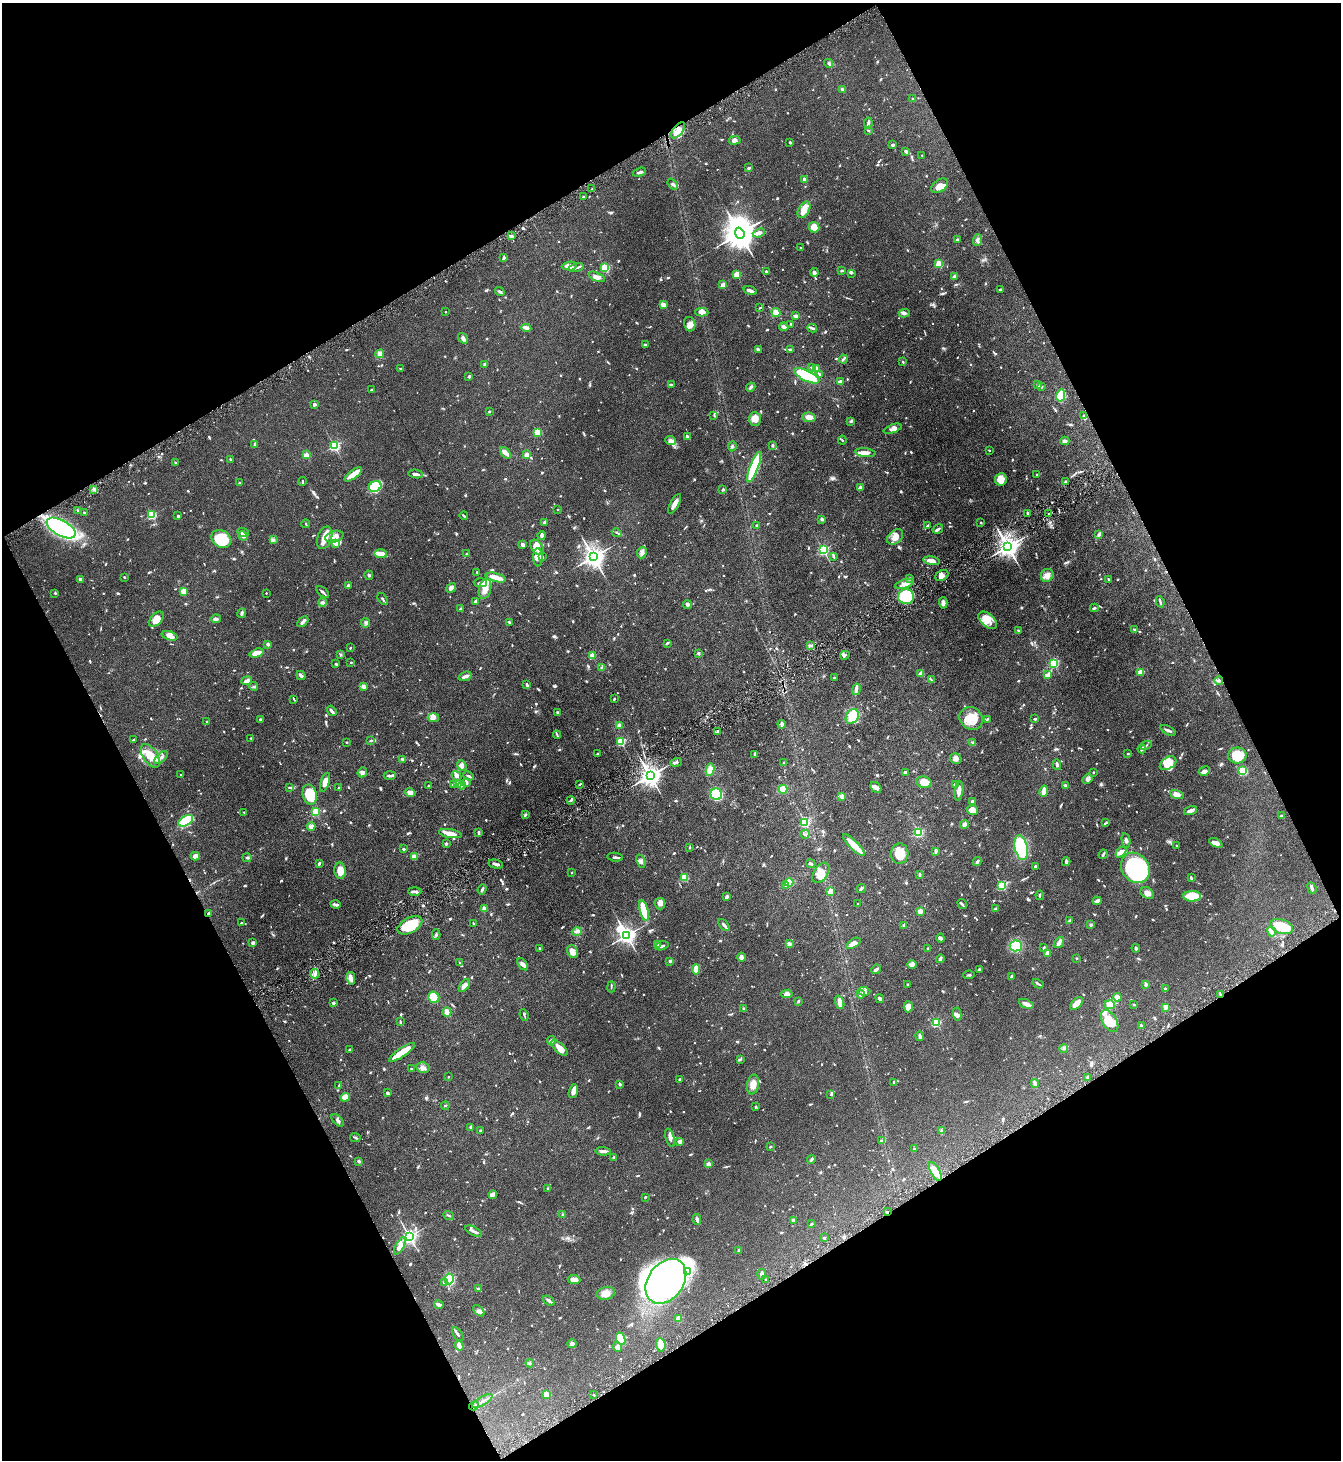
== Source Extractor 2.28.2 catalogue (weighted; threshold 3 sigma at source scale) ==
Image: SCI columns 155-5510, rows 1-5830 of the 5801 x 5832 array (HDU 1 of 3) = the unmasked area's bounding box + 8 px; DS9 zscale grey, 4 x 4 block average (1 PNG px = mean of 4 x 4 image px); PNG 1343 x 1462 px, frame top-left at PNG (2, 3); each listed source drawn as its Kron ellipse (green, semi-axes under 4 px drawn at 4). Shown black and unused: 47% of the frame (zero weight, under 4 of 8 exposures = <1% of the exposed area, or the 3 px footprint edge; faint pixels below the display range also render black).
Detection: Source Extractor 2.28.2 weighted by HDU 2 'WHT'. Background 0.082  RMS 0.0034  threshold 0.0137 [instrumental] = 3 sigma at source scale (4.09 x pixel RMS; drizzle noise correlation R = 1.36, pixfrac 0.8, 0.05/0.05 arcsec/px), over >= 5 px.
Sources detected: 1356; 3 too faint to see at this stretch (4 x 4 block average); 9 inside a brighter object's white glare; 2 cosmic-ray / hot-pixel residue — neither listed nor drawn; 27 coinciding with a brighter row at this scale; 86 inside a brighter listed object's ellipse — not listed separately; of the other 1229, all 500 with FLUX_AUTO >= 1.86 (the completeness limit of this list) listed and drawn (729 fainter detections not listed), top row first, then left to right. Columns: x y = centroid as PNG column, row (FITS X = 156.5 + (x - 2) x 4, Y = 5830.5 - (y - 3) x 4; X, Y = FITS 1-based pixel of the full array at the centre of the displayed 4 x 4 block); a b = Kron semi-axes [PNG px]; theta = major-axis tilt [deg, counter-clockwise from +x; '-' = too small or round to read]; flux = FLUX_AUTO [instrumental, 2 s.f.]
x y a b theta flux
829 63 5 2 - 2.7
842 89 3 2 - 4
912 98 2 2 - 3.6
868 123 5 2 - 4.6
678 130 9 5 52 18
868 131 3 2 - 2.6
735 140 6 4 8 6.7
790 142 2 2 - 3.4
893 145 2 2 - 6
906 151 4 3 - 3.9
922 155 2 2 - 2.2
749 168 3 2 - 2.5
640 172 7 2 21 5.2
805 180 4 3 - 10
673 184 6 3 -52 3.5
940 186 9 6 38 17
592 189 2 2 - 3.8
583 197 2 2 - 2.4
804 210 9 5 59 15
814 227 5 5 - 25
740 233 6 4 -69 4800
759 233 6 3 22 10
512 236 3 2 - 3.2
957 240 2 2 - 9.4
977 240 6 3 71 6.2
801 247 2 2 - 4.4
504 258 3 2 - 5.2
939 264 2 2 - 98
569 266 8 3 4 14
576 268 7 2 13 4.9
605 268 2 2 - 160
842 270 2 2 - 2.4
766 271 2 2 - 2.9
814 272 4 3 - 6
851 273 3 2 - 2.2
737 274 2 2 - 78
597 277 9 3 -22 7.1
954 277 2 2 - 7.9
723 285 2 2 - 28
1000 289 4 2 - 2.5
500 291 5 3 - 3.3
750 291 7 2 -17 8.2
663 305 3 3 - 8.1
760 308 2 2 - 2.1
446 312 2 2 - 2.2
702 312 6 3 -3 11
776 312 5 3 - 12
904 313 5 3 - 4.3
796 316 4 2 - 6.5
690 324 7 5 -74 10
791 324 3 2 - 3
784 327 4 3 - 5.3
526 328 5 4 - 5.5
812 328 5 3 - 3.1
463 338 6 3 -53 6.7
645 344 3 2 - 2.6
758 350 4 2 - 3.2
791 350 3 2 - 3.9
380 354 4 4 - 9.5
843 359 4 2 - 2.7
903 362 2 2 - 2.5
485 364 2 2 - 12
812 368 3 2 - 2
817 368 3 2 - 10
401 369 4 2 - 1.9
819 374 4 2 - 2.5
469 376 3 2 - 4.5
807 376 14 5 -26 92
840 381 3 3 - 2.6
671 385 4 2 - 3.8
1038 385 2 2 - 4.2
1041 386 2 2 - 2.7
751 387 5 2 - 2.8
372 390 3 2 - 3
1061 396 6 3 76 55
314 405 4 2 - 3.6
489 411 2 2 - 7.1
714 415 4 2 - 1.9
1084 416 2 2 - 2.9
809 417 6 4 -9 8.9
755 419 7 6 - 19
851 421 4 3 - 2.7
893 429 9 4 20 8.4
537 432 2 2 - 110
687 436 3 2 - 4.7
671 440 5 4 - 5.7
842 440 4 2 - 1.9
1065 441 4 3 - 7.9
255 444 3 2 - 5.8
773 445 3 2 - 2.5
334 446 2 2 - 260
732 446 5 2 - 2.5
989 450 2 2 - 1.9
505 453 7 3 -47 7.6
865 453 10 3 -6 11
306 455 2 2 - 41
527 455 2 2 - 37
230 459 3 2 - 2.5
175 463 3 2 - 1.9
754 467 16 4 70 150
353 474 10 3 37 28
416 474 7 2 -7 8.1
1037 474 2 2 - 4.4
1001 479 6 6 - 22
302 481 4 2 - 2
1065 482 4 2 - 2.3
240 483 3 2 - 2.3
375 487 6 5 - 59
861 487 4 2 - 2.7
94 489 4 2 - 2.9
723 489 2 2 - 2.7
675 504 11 3 61 16
77 510 2 2 - 2
558 510 2 2 - 3.4
84 512 3 2 - 2.7
1028 513 4 2 - 2.5
1049 513 2 2 - 2.1
152 515 2 2 - 160
178 516 2 2 - 8.3
464 516 4 2 - 1.9
822 519 3 2 - 4.9
544 522 4 2 - 2.1
981 523 2 2 - 4.7
306 524 4 2 - 2
757 525 2 2 - 3.1
927 526 4 2 - 2.3
61 528 16 8 -29 280
938 529 6 2 33 3.5
243 532 6 3 -21 5
617 533 5 2 - 2.2
1098 535 4 2 - 3.5
243 536 5 3 - 6.1
542 536 4 3 - 6.4
334 537 9 5 16 15
895 537 9 6 41 15
325 538 11 7 71 22
221 539 10 8 -29 58
273 540 4 3 - 2.9
336 543 2 2 - 46
523 545 3 3 - 5.9
537 547 8 5 -53 17
1008 547 3 3 - 1700
823 550 2 2 - 290
642 553 6 5 - 6
380 554 6 3 -1 17
467 554 4 2 - 2.7
542 556 4 2 - 3
833 556 3 2 - 5.1
538 557 9 4 -89 12
593 557 4 3 - 1600
931 561 8 3 -8 14
477 572 2 2 - 2.4
369 575 4 2 - 2.5
942 575 7 5 25 8.2
1047 575 7 6 - 11
124 577 2 2 - 2
496 577 10 3 -15 20
80 579 3 2 - 4.4
909 579 3 2 - 2.5
1109 579 3 2 - 2.9
480 583 6 4 -2 6.5
905 584 10 4 17 11
348 585 4 2 - 2.2
451 588 5 4 - 7.3
485 589 10 6 77 19
183 591 4 3 - 18
323 592 7 2 -42 4.2
55 593 2 2 - 2.6
266 593 2 2 - 3.2
906 597 8 7 - 85
383 599 7 2 -55 3
475 601 3 2 - 3
323 602 4 3 - 3.7
1160 602 5 2 - 3.1
943 603 5 3 - 7.1
687 605 4 3 - 4.9
1094 608 4 2 - 2.9
460 609 2 2 - 2.2
242 613 5 2 - 2.4
156 619 9 5 48 22
216 619 5 3 - 4.7
988 620 11 6 -41 17
303 622 6 2 45 6.2
509 622 3 2 - 2.9
366 623 4 2 - 2.1
1019 630 2 2 - 3.3
1135 630 3 3 - 2
170 636 8 4 -16 8.9
667 643 4 2 - 3.1
268 644 2 2 - 4.7
811 646 3 2 - 2.3
350 648 2 2 - 2.4
257 653 7 4 17 17
698 653 2 2 - 10
340 654 2 2 - 2.1
592 655 2 2 - 32
845 655 5 2 - 2.6
351 662 2 2 - 3.4
1054 663 2 2 - 190
336 664 2 2 - 6.7
601 667 3 2 - 2.2
1141 672 2 2 - 58
921 673 2 2 - 25
301 675 5 3 - 5.6
1047 675 4 2 - 26
465 676 7 2 20 10
834 677 2 2 - 3.1
931 680 4 2 - 2.1
1219 680 4 2 - 2.9
247 681 5 3 - 8.9
527 684 3 2 - 3.7
254 686 4 2 - 3.2
363 686 4 3 - 7.7
856 689 5 3 - 4.5
294 699 3 2 - 1.9
614 699 3 2 - 2.1
332 711 5 2 - 6.1
558 712 3 2 - 2
852 717 8 6 61 57
433 718 6 3 -4 9.7
971 718 12 11 - 37
260 719 3 2 - 3.4
987 719 4 2 - 1.9
1035 719 2 2 - 3.6
207 721 2 2 - 4.7
782 724 4 3 - 4.8
620 725 4 3 - 7.3
1168 730 8 2 -25 5.6
718 731 3 2 - 2.4
557 735 4 2 - 2.2
251 738 2 2 - 2.1
134 740 3 2 - 2
371 741 3 2 - 2.9
621 741 2 2 - 150
347 742 2 2 - 2.6
973 743 4 2 - 3.9
1146 745 6 2 27 3
1142 749 4 2 - 5.2
598 754 3 2 - 2.1
755 754 3 2 - 2.4
1128 754 2 2 - 4
1237 755 9 8 - 41
150 756 13 7 -56 36
161 758 8 2 40 5.5
956 759 6 5 - 7.7
403 760 4 2 - 2.7
676 762 6 2 17 3.7
784 762 2 2 - 4.1
1168 763 9 6 32 40
462 765 5 4 - 7.6
1057 765 5 2 - 3.8
710 770 6 3 80 21
1204 771 6 3 28 6.4
1243 771 4 3 - 33
362 772 5 4 - 7.8
905 772 2 2 - 3.1
1093 772 2 2 - 2.6
181 775 2 2 - 3.3
390 776 6 2 4 4.8
456 776 5 4 - 7.1
469 776 5 2 - 3.9
650 776 3 3 - 1600
1087 779 5 4 - 4.9
325 782 10 4 72 14
466 782 3 2 - 12
924 782 8 5 -10 21
457 783 4 3 - 5.3
579 784 3 2 - 1.9
453 785 3 2 - 4
462 785 4 3 - 9
955 785 3 2 - 4.4
429 786 2 2 - 3.5
1066 786 3 2 - 6.3
290 787 3 2 - 2.6
876 787 6 4 -46 6.8
339 788 3 2 - 2
783 789 4 4 - 19
959 791 10 3 83 12
1044 791 6 3 79 22
410 793 5 4 - 8.5
716 794 6 5 - 150
1177 794 7 4 -19 10
310 795 10 7 -76 55
842 796 2 2 - 42
571 800 4 2 - 2.7
972 801 2 2 - 3.3
972 810 6 4 -17 18
1191 810 7 3 21 8.3
244 812 2 2 - 2
315 812 2 2 - 130
525 814 4 2 - 2.2
1281 816 2 2 - 8.8
186 821 8 4 31 59
805 822 2 2 - 230
1106 822 4 2 - 2.1
964 824 4 3 - 5.1
311 826 4 3 - 3.9
479 832 3 2 - 4.9
918 832 2 2 - 210
450 834 11 3 -10 19
805 834 4 2 - 2.4
1126 840 7 3 -80 4.3
1216 843 7 3 -26 12
446 844 3 2 - 4.1
854 845 15 3 -45 47
1177 846 3 2 - 1.9
690 847 2 2 - 2.9
1021 848 12 6 -77 130
403 849 2 2 - 3.2
935 851 3 2 - 2.6
1121 852 6 4 48 10
900 854 10 9 - 33
1103 854 5 2 - 2.7
195 856 4 3 - 14
414 856 4 3 - 11
615 857 8 2 -7 4.1
247 858 4 2 - 2.1
641 861 7 3 -69 4.4
977 862 4 2 - 4.5
1066 862 4 3 - 3.4
319 863 4 2 - 3
496 864 7 2 -13 6.8
811 864 5 2 - 4.7
1035 866 3 2 - 3.1
1135 868 16 13 -52 270
340 871 8 5 -84 19
572 872 2 2 - 1.9
821 873 11 7 56 22
920 875 3 2 - 3.4
684 877 2 2 - 100
1191 878 4 2 - 3
789 882 4 4 - 33
786 885 4 3 - 3
1002 886 2 2 - 180
861 888 5 2 - 3.5
1312 888 6 2 -69 5.7
482 889 5 3 - 3.4
415 891 6 2 -2 4.4
830 892 4 3 - 23
1147 893 7 5 -37 11
1040 895 5 2 - 1.9
1192 896 9 5 2 49
727 897 4 3 - 3.5
1097 901 4 4 - 4.2
335 904 5 2 - 6.8
660 904 6 5 - 9.6
858 904 2 2 - 2.6
962 904 5 2 - 2.7
484 909 3 2 - 12
995 909 3 2 - 2.2
644 910 11 4 -74 61
920 911 2 2 - 43
209 913 4 2 - 4.4
1069 921 3 2 - 2.8
242 923 2 2 - 2.5
473 923 3 2 - 2.1
410 925 13 7 29 74
724 925 7 2 -49 5.8
904 925 2 2 - 6
1091 925 3 3 - 2.7
1282 927 12 7 -18 52
1272 931 5 3 - 4.7
577 932 5 3 - 4
436 935 5 2 - 2.7
627 935 3 3 - 920
940 938 4 3 - 4.5
253 943 3 3 - 2.7
854 943 8 4 31 8
1059 943 6 4 53 6.9
657 944 3 3 - 7.5
789 944 2 2 - 13
662 946 7 2 16 4.4
1016 946 6 5 - 53
539 948 3 2 - 2.3
928 948 2 2 - 4.2
1044 948 3 2 - 2.5
1136 948 4 2 - 3.6
572 952 7 5 -62 12
1047 953 3 2 - 10
742 957 5 3 - 7.8
1077 958 2 2 - 2.1
940 959 4 2 - 5.7
670 961 2 2 - 9.1
460 963 4 2 - 2.3
523 964 7 4 -53 6
912 964 5 4 - 7.4
696 969 5 3 - 19
876 969 5 2 - 4.1
979 969 2 2 - 3.4
315 974 5 3 - 6.4
969 975 5 2 - 2.4
1012 976 4 2 - 3.4
351 978 6 4 -78 7.3
1038 984 6 2 -29 2.3
908 985 2 2 - 3.3
1146 985 3 3 - 3.3
464 986 7 3 54 9.7
611 987 5 2 - 1.9
1165 989 3 3 - 2.5
864 991 6 4 -6 7.1
787 994 6 4 7 6.3
861 994 4 2 - 7.5
1220 994 3 2 - 1.9
434 997 6 5 - 76
1117 997 4 3 - 12
880 999 4 2 - 5.6
799 1001 3 2 - 2.2
840 1002 7 3 -70 12
333 1003 3 2 - 4
1026 1004 8 3 -22 12
1077 1004 8 4 47 18
1134 1004 2 2 - 2.9
1110 1005 5 4 - 18
908 1007 6 4 -86 12
1166 1007 3 3 - 8.9
744 1008 3 2 - 3.8
447 1012 5 2 - 19
957 1014 6 4 -81 5
524 1015 6 2 -68 2
1110 1021 12 7 -59 44
400 1022 4 2 - 2
936 1022 2 2 - 160
1141 1026 4 2 - 3.3
920 1036 4 2 - 6.5
551 1041 5 3 - 6.8
559 1048 10 4 -42 17
1064 1049 4 2 - 2.8
349 1050 2 2 - 2
402 1052 15 3 34 49
740 1059 4 2 - 2.3
423 1068 6 5 - 7.4
411 1069 2 2 - 2.9
448 1077 2 2 - 3.3
1087 1077 3 2 - 2
680 1079 3 2 - 3.3
894 1082 3 2 - 2.4
620 1084 2 2 - 4.4
753 1084 10 6 78 18
1035 1084 4 2 - 7
339 1086 4 2 - 2.1
573 1091 7 4 73 10
387 1093 2 2 - 13
831 1094 3 3 - 2.3
345 1097 5 4 - 20
445 1106 4 2 - 2
755 1107 2 2 - 2.1
338 1120 8 3 -47 4.8
471 1127 4 2 - 2.1
480 1130 2 2 - 6.3
941 1131 3 2 - 2
355 1137 5 2 - 2.7
670 1138 9 3 -73 7.2
680 1141 3 2 - 11
882 1141 4 2 - 3.4
770 1147 3 2 - 2.4
914 1149 3 2 - 1.9
603 1151 7 3 -2 6
614 1157 2 2 - 5.1
811 1160 4 2 - 3.8
359 1161 2 2 - 5.3
708 1164 2 2 - 32
935 1171 10 4 -62 31
548 1188 2 2 - 4.2
493 1195 4 3 - 4.9
645 1197 2 2 - 2.3
887 1212 2 2 - 6.2
448 1215 6 2 -22 2.1
563 1215 2 2 - 2.2
697 1220 5 3 - 4.6
794 1220 3 2 - 3
811 1224 4 2 - 2.2
474 1231 9 2 -26 6.1
409 1236 2 2 - 670
824 1238 2 2 - 3.6
400 1246 9 3 60 13
739 1250 3 2 - 2.3
688 1272 4 3 - 3.5
762 1274 5 3 - 6.7
449 1279 5 4 - 71
766 1279 2 2 - 2.1
574 1280 6 4 -4 15
666 1281 24 17 53 790
445 1283 2 2 - 23
478 1288 3 2 - 2.6
606 1293 9 6 13 16
549 1300 6 3 -37 4.4
439 1305 4 3 - 6.8
479 1311 7 3 -45 4.6
678 1318 3 3 - 11
458 1334 7 2 -54 4
621 1339 6 4 -67 28
572 1344 4 3 - 7.2
459 1345 5 3 - 8.3
661 1345 7 4 -85 12
617 1347 5 3 - 4.2
530 1363 4 3 - 2.7
546 1394 2 2 - 71
594 1395 2 2 - 2.1
482 1401 11 2 30 8.2
474 1406 5 2 - 13
Overlapping masked pixels (flux is a lower limit): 5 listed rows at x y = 678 130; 209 913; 1220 994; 887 1212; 474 1406
Diffuse or blended objects may show on this block-average render without a row.